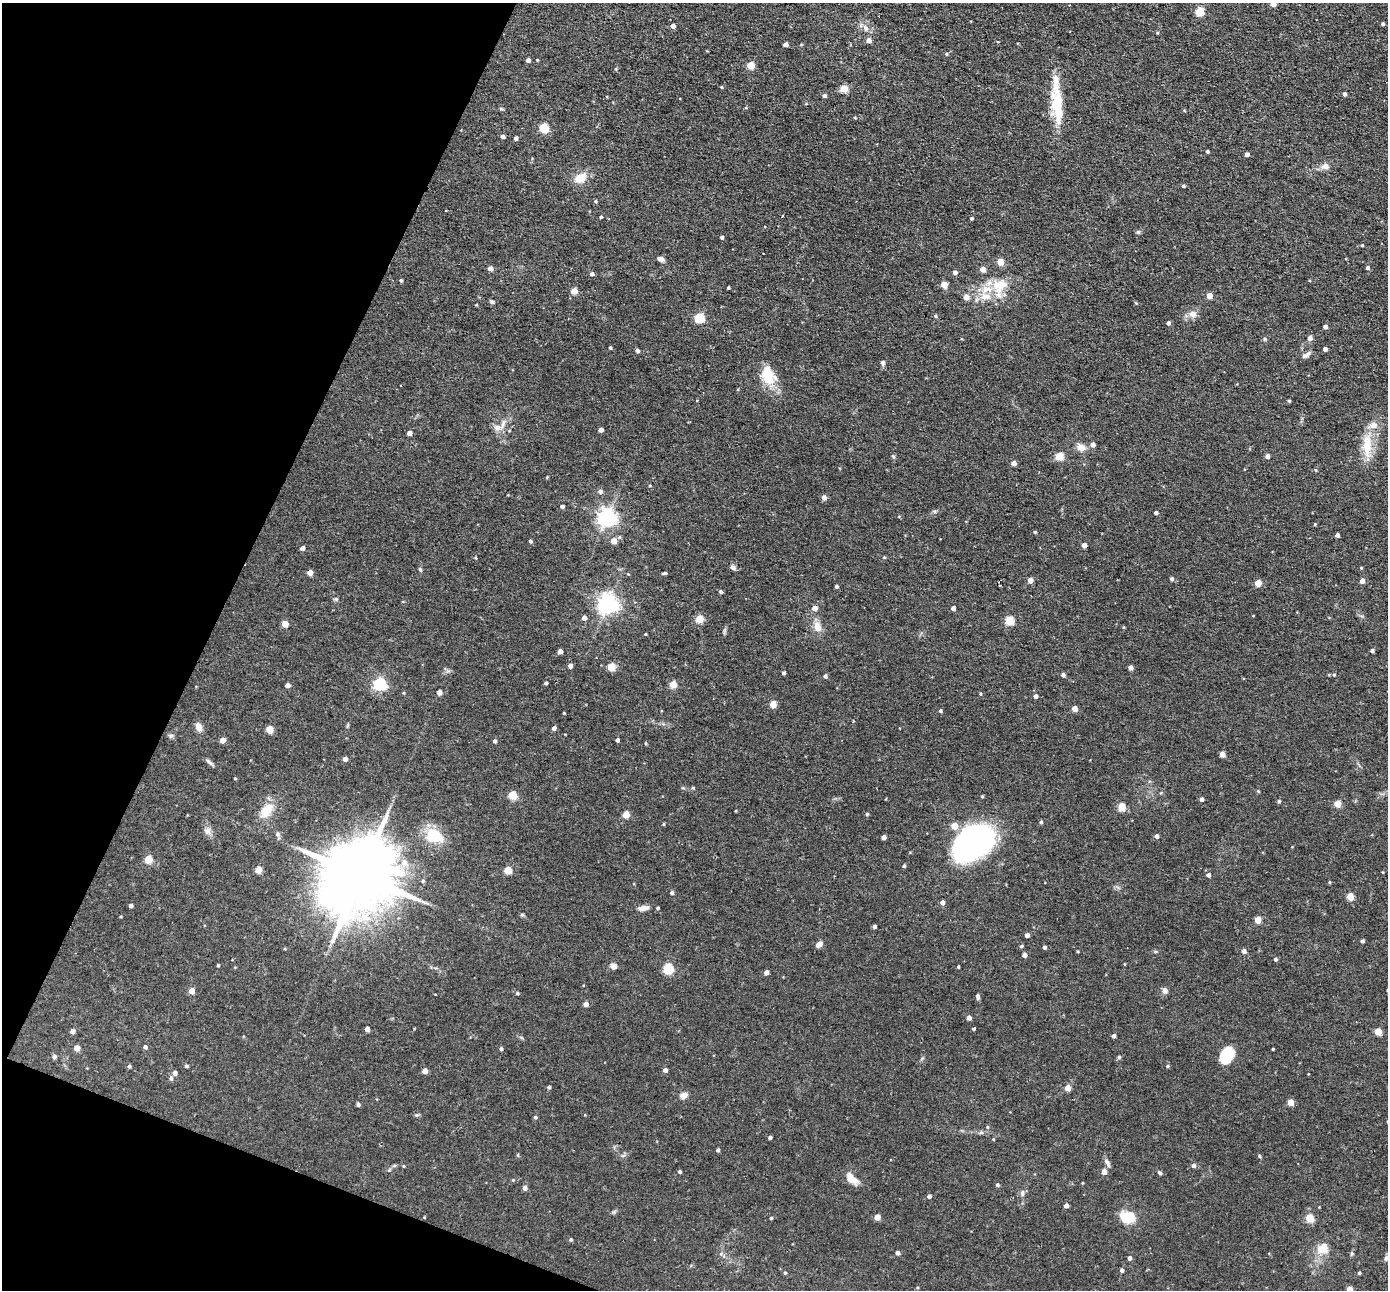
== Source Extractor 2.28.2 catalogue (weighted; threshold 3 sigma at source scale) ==
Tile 9 of 4 x 4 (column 1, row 3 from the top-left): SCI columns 1-1386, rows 1424-2711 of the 5543 x 5555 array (HDU 1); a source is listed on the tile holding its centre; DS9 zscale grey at full resolution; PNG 1390 x 1292 px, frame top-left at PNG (2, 3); no overlay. Shown black and unused: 19% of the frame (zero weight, under 2 of 3 exposures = <1% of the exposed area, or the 3 px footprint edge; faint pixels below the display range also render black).
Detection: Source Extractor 2.28.2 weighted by HDU 2 'WHT'; one run over the whole footprint, this tile lists its part. Background 0.0581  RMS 0.0075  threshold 0.0338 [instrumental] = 3 sigma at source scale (4.5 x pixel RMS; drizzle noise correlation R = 1.50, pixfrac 1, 0.05/0.05 arcsec/px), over >= 5 px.
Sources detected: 255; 1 inside a brighter object's white glare — not listed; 5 inside a brighter listed object's ellipse — not listed separately; the other 249 listed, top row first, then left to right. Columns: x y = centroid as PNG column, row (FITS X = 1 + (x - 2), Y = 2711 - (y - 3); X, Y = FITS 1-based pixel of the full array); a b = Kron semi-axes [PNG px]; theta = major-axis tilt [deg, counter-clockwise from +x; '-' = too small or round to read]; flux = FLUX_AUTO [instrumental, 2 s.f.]
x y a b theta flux
1273 4 4 4 - 5.3
1199 12 5 5 - 31
1382 24 3 3 - 1.2
673 26 5 5 - 2.9
865 28 11 6 -53 3.6
869 40 5 4 - 4.7
786 44 4 4 - 3.6
946 54 4 4 - 0.86
528 60 4 4 - 3
751 65 5 5 - 17
721 87 4 3 - 0.7
844 88 5 4 - 20
1344 94 4 4 - 2.1
824 96 4 4 - 1.7
1056 103 28 14 80 23
544 128 5 5 - 35
503 136 4 4 - 2.2
515 138 4 4 - 2.1
1207 151 3 3 - 1.4
1247 154 4 4 - 2.8
1325 166 11 8 -5 3.9
580 178 12 9 30 12
1183 186 4 3 - 1.3
595 201 4 4 - 1.2
782 216 3 2 - 0.61
601 217 4 3 - 0.8
971 218 4 4 - 0.98
722 237 4 4 - 1.4
1362 245 4 3 - 0.62
661 259 7 5 -26 2.7
1000 262 5 4 - 14
1367 268 4 4 - 1.8
490 269 5 4 - 4.1
983 269 4 4 - 7.1
955 272 5 4 - 2.5
592 274 5 4 - 2
401 280 4 3 - 1
944 285 4 4 - 14
1000 285 20 15 31 19
728 288 3 3 - 0.91
574 291 4 4 - 9.6
1209 295 4 4 - 7.1
966 297 5 5 - 5.3
492 302 6 4 -11 1.3
1136 303 4 3 - 0.68
1193 314 11 9 11 4.7
935 316 4 4 - 1.1
699 317 5 5 - 41
1168 323 4 4 - 1.8
1325 327 4 4 - 2.6
1310 338 5 5 - 3.6
1264 339 5 4 - 1.1
610 348 3 3 - 1.1
1325 349 4 4 - 2.8
637 351 5 4 - 1.9
1304 356 11 6 26 2.7
883 363 6 5 - 1.9
767 374 15 10 -63 25
1289 401 3 3 - 1.1
497 428 10 8 2 4.8
601 430 4 4 - 2.9
409 433 4 4 - 4
1093 445 5 4 - 3.9
1367 446 33 12 -89 18
1081 447 12 8 -18 5
893 456 5 4 - 0.96
1059 456 5 5 - 22
1267 456 4 4 - 3.1
1014 463 4 4 - 5
1316 470 5 3 - 0.68
600 491 5 5 - 2.4
824 498 5 5 - 3.8
562 506 4 4 - 1.9
1156 513 4 3 - 1.8
607 517 7 6 - 350
1315 524 4 3 - 0.67
1035 532 4 3 - 0.96
1337 535 4 4 - 2.4
530 541 4 3 - 1.5
614 541 5 5 - 8.6
1084 545 4 4 - 4.1
302 548 4 4 - 3.1
884 557 4 4 - 0.83
733 567 8 6 -24 1.9
1361 568 4 3 - 0.69
420 570 6 4 -68 1
310 573 4 4 - 6.2
664 573 6 3 11 1.2
1172 579 4 4 - 1.7
1030 580 4 4 - 6.5
1362 581 4 4 - 4.1
1258 583 4 4 - 13
836 586 3 3 - 1.5
720 591 4 4 - 1.7
336 599 5 5 - 1.1
607 604 7 7 - 420
814 608 4 4 - 5.6
953 608 4 4 - 2.8
584 618 4 4 - 3.3
699 619 5 5 - 22
1009 620 5 5 - 31
285 624 4 4 - 10
817 627 13 10 -78 6.9
645 634 3 3 - 0.56
560 651 4 4 - 4.5
1372 651 3 3 - 1.8
570 666 4 4 - 3.4
611 667 5 5 - 22
1130 667 4 4 - 3.5
783 673 3 3 - 1.7
1063 675 4 4 - 2.3
1334 675 4 4 - 0.89
825 676 5 4 - 1.7
546 683 3 3 - 1.2
380 684 6 5 - 120
673 684 5 4 - 16
287 685 4 4 - 3.4
439 692 4 4 - 4.8
980 694 4 4 - 0.74
1035 696 4 4 - 2.5
773 704 4 4 - 15
1075 709 4 4 - 8
940 711 5 4 - 1.1
564 713 3 3 - 0.67
199 727 12 7 -68 4.5
554 728 4 4 - 2.6
270 729 5 5 - 16
171 735 8 4 -8 1.4
223 740 4 4 - 7.3
617 740 4 4 - 2.2
495 741 4 4 - 1.6
645 743 4 3 - 0.73
1222 754 4 4 - 6.3
345 759 4 4 - 3.9
209 762 13 4 -42 2.1
235 778 4 3 - 0.65
1258 791 4 3 - 0.75
513 795 5 5 - 27
982 796 3 3 - 0.85
1202 799 4 4 - 2.2
1279 801 4 4 - 1.2
1337 804 4 4 - 13
1122 807 5 5 - 20
266 810 22 12 50 14
626 814 5 4 - 14
867 814 4 4 - 1.1
1041 822 4 4 - 1.2
663 824 5 3 - 0.73
208 831 10 9 - 3.6
277 834 7 6 - 2
434 836 18 13 -21 25
1157 836 4 4 - 3
884 837 4 4 - 4
973 841 37 25 32 210
148 859 5 5 - 18
404 862 8 8 - 6.1
904 866 4 4 - 1.1
258 870 4 4 - 13
508 870 5 5 - 20
360 875 26 16 61 10000
1208 875 5 4 - 2.3
423 881 5 4 - 0.99
1329 882 5 3 - 0.66
672 893 4 4 - 1.7
1350 896 5 4 - 18
942 902 4 4 - 3.1
131 905 3 3 - 2.4
643 908 14 6 8 4
657 908 4 3 - 1
522 915 6 4 -43 1
1258 920 4 4 - 13
874 926 4 3 - 1.6
1027 935 4 4 - 3.6
1362 941 4 3 - 1.3
819 944 8 6 41 3.5
1021 946 4 4 - 1.1
1044 947 4 3 - 1.9
1244 951 4 4 - 3.2
1024 955 4 4 - 3.1
1275 959 4 4 - 1.5
1125 964 4 3 - 0.54
218 965 3 3 - 0.91
614 966 5 5 - 4.6
958 967 3 2 - 0.82
668 968 5 5 - 54
766 972 4 4 - 3.6
191 991 4 4 - 8.6
1165 991 8 7 - 2.7
517 993 4 4 - 1.2
977 996 6 4 -81 1.8
586 1004 4 4 - 3.8
969 1018 4 4 - 3.6
974 1028 3 3 - 1.6
367 1029 4 4 - 4.3
72 1031 4 4 - 3.7
1378 1032 5 4 - 16
1114 1036 4 3 - 2.2
145 1047 5 4 - 1.8
77 1048 4 4 - 8.1
501 1049 4 4 - 1.3
1273 1049 3 2 - 0.72
1226 1055 15 11 61 27
54 1057 6 5 - 1.5
1119 1057 4 4 - 1.2
129 1066 4 4 - 1.4
186 1066 5 4 - 1.3
1168 1066 4 4 - 0.9
665 1070 4 4 - 3
425 1071 4 4 - 5.6
175 1073 5 4 - 3
171 1078 5 5 - 1.7
549 1087 3 3 - 1.3
1068 1088 4 4 - 10
683 1095 9 7 25 4.1
1291 1102 4 4 - 13
358 1104 4 4 - 1.5
416 1115 6 4 42 1
535 1117 4 4 - 1.4
987 1127 5 3 - 0.83
770 1137 4 3 - 1.7
718 1150 4 3 - 1.4
1259 1156 5 3 - 0.78
1107 1162 12 6 -65 2.6
404 1166 5 3 - 0.62
1193 1166 5 5 - 2.2
389 1170 5 4 - 0.93
679 1172 4 4 - 1.3
1104 1172 4 4 - 6.3
1160 1173 5 4 - 1.3
852 1179 16 8 -43 8.7
513 1180 4 4 - 0.63
997 1185 4 4 - 1.4
525 1188 5 4 - 2.9
1022 1193 8 6 90 2.2
929 1196 4 4 - 2
1066 1206 4 4 - 3.6
877 1217 4 4 - 8.6
1127 1217 17 12 -14 18
771 1218 3 3 - 0.98
1310 1218 5 5 - 25
571 1240 5 4 - 0.99
1322 1249 13 11 23 11
898 1253 4 4 - 2.5
1129 1258 4 4 - 2.5
1386 1258 8 5 80 1.6
1122 1270 4 4 - 2.1
785 1273 4 4 - 0.85
1359 1273 4 3 - 1.1
1349 1290 4 4 - 11
Isophote crosses this tile's border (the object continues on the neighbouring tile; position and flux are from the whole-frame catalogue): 2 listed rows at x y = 1273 4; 1349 1290
Unlisted compact peaks at least as high as the median listed source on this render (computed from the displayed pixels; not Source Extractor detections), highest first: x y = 1138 232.